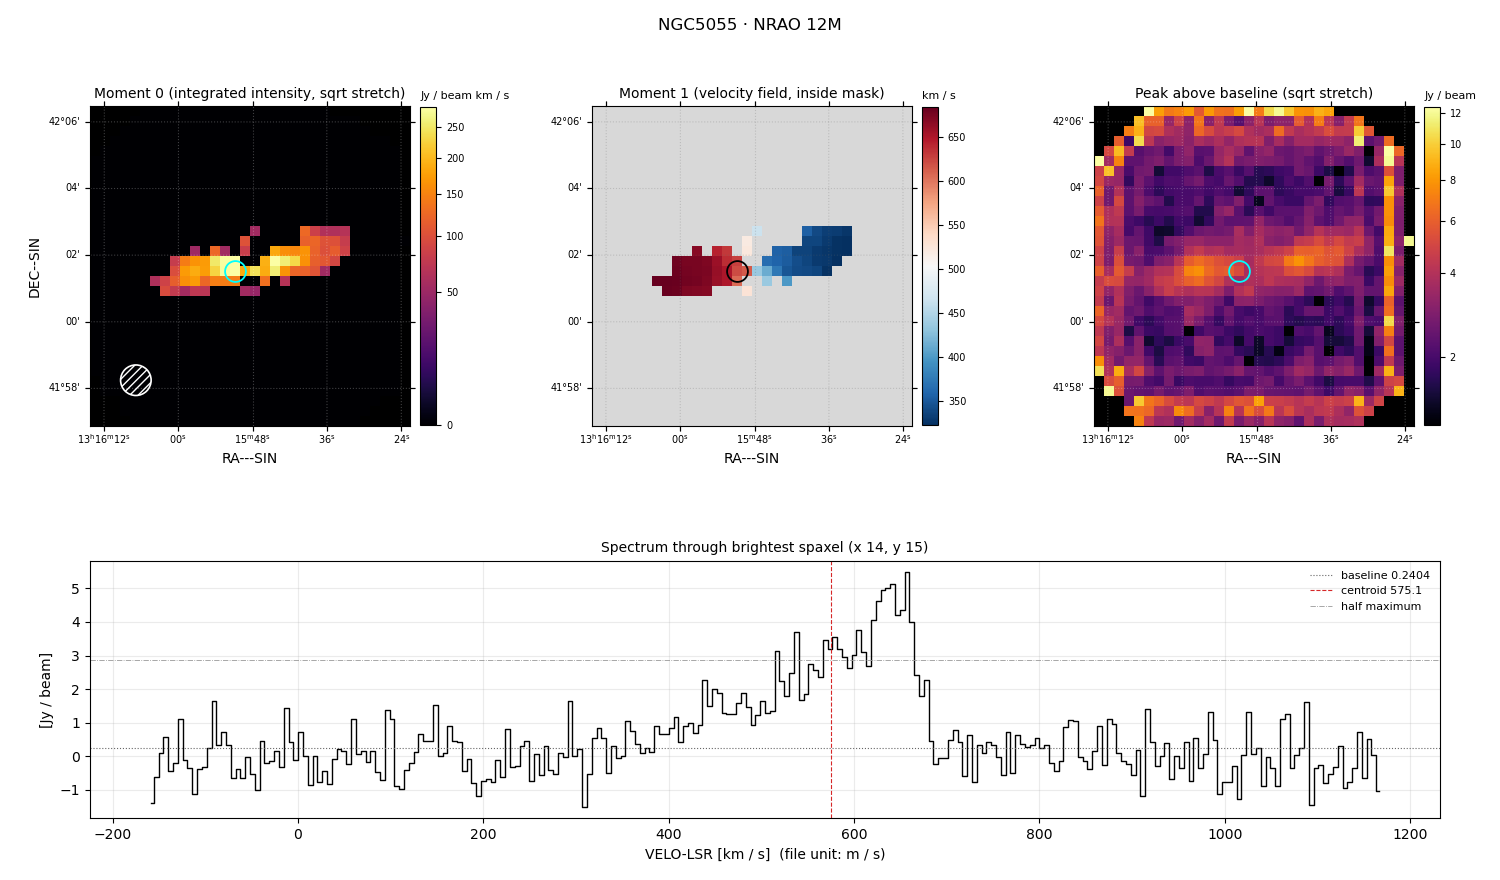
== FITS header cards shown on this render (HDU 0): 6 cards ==
OBJECT  = 'NGC5055 '  /
TELESCOP= 'NRAO 12M'  /
BUNIT   = 'JY/BEAM '  /
CTYPE1  = 'RA---SIN'  /
CTYPE2  = 'DEC--SIN'  /
CTYPE3  = 'VELO-LSR'  /

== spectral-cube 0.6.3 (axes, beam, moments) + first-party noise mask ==
SpectralCube HDU 0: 256 channels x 32 x 32 spaxels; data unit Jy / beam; figure title: NGC5055 · NRAO 12M
Units: BUNIT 'JY/BEAM' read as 'Jy/beam' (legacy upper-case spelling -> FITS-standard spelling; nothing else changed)
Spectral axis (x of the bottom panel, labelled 'VELO-LSR [km / s]  (file unit: m / s)'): -158 .. 1166 km / s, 256 channels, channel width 5.19 km / s
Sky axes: RA---SIN/DEC--SIN; field 9.6' x 9.6' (18 arcsec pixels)
Beam (drawn as the hatched ellipse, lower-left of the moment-0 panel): BMAJ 55 arcsec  BMIN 55 arcsec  BPA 0 deg
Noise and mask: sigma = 0.79 Jy / beam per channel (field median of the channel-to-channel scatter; agrees with the line-free scatter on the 846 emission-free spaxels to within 13%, no correlation factor applied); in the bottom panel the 247 channels outside the line scatter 0.89 Jy / beam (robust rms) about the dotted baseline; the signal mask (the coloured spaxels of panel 2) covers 7% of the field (1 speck smaller than half a beam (5.3 px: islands under 6 px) dropped from it)
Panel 1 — Moment 0 (line voxels x channel width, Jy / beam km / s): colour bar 0 .. 284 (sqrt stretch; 0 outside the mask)
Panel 2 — Moment 1 (intensity-weighted velocity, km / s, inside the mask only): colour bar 322 .. 685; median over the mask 451
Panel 3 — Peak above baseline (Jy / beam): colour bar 1.5 .. 12.4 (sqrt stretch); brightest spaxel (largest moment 0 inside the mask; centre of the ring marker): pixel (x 14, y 15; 0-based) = FK5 13h15m50s +42d01m40s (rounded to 2 s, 20 arcsec steps: no finer than the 18 arcsec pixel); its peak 5.24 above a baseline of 0.2404
Panel 4 — spectrum at that spaxel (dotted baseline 0.2404 Jy / beam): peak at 657 km / s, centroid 575.1 km / s (red dashed line; intensity-weighted over the run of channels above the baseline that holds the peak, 385 .. 686 km / s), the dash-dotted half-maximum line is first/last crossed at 514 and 665 km / s (edge to edge), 151 km / s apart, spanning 5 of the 1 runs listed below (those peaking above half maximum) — a span across separate features, not one line's width; detected line 618 .. 665 km / s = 9 of 256 channels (4%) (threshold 4 sigma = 3.2 Jy / beam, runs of >= 3 channels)